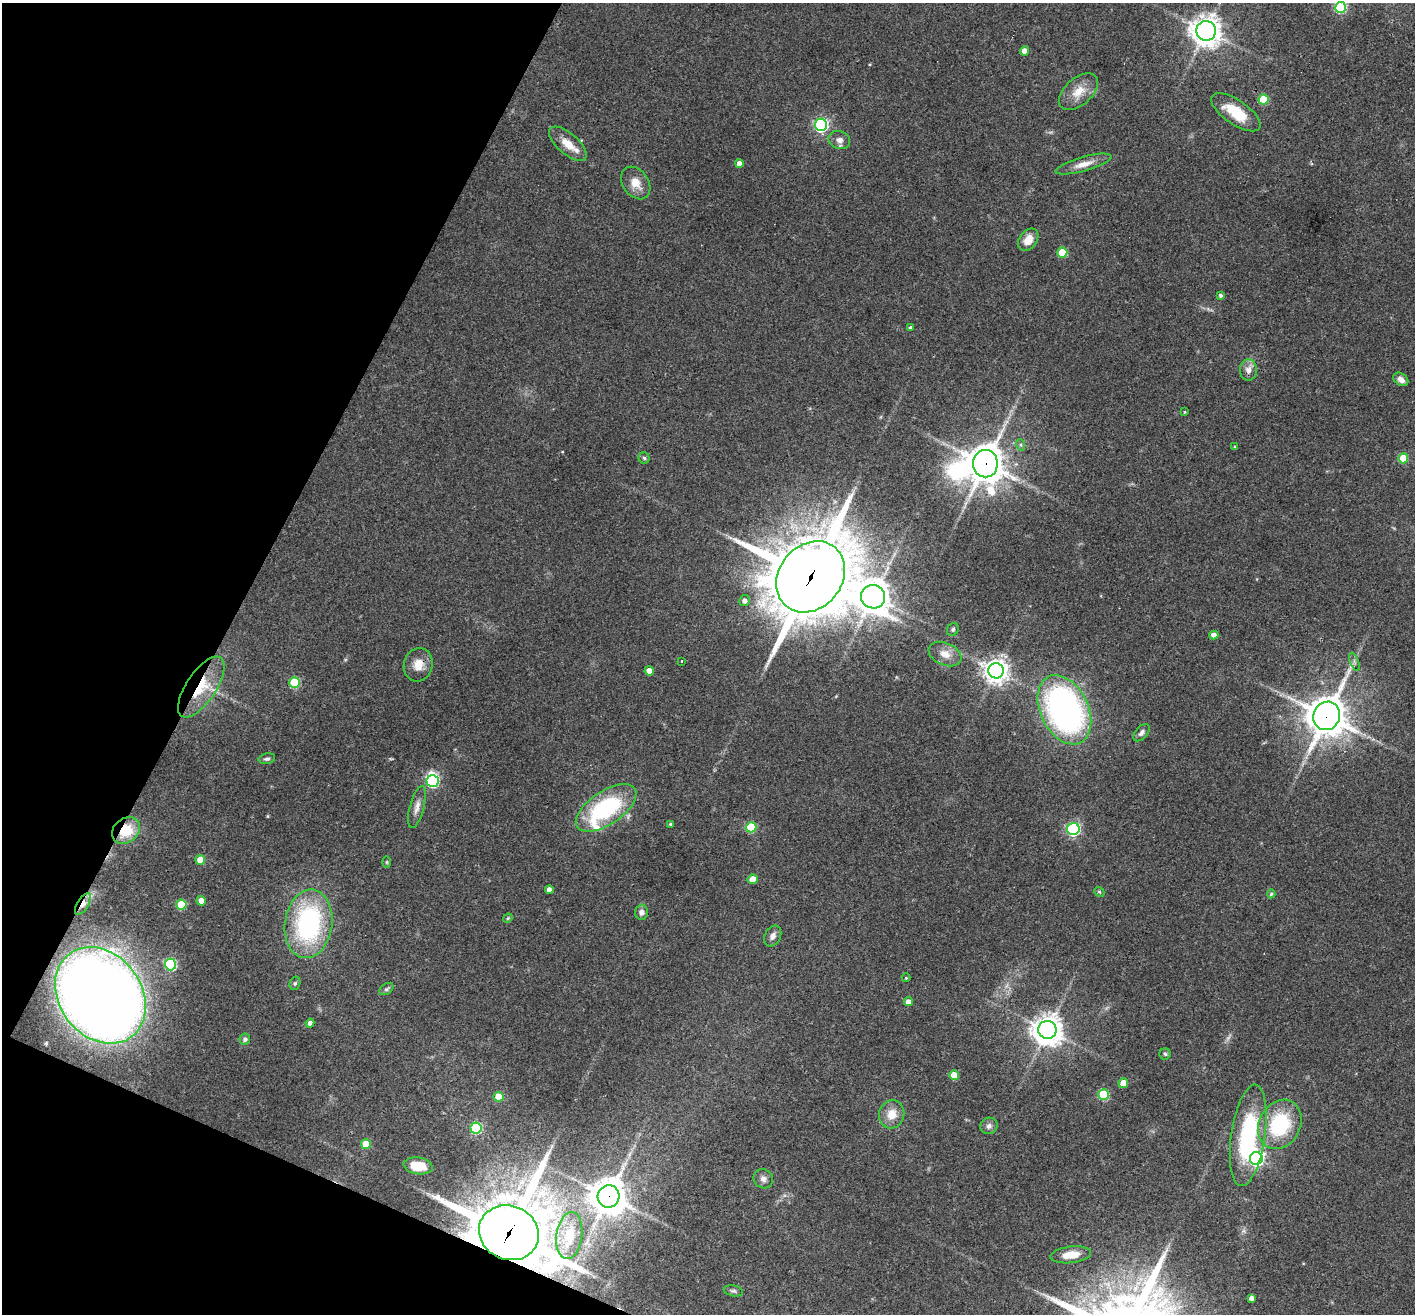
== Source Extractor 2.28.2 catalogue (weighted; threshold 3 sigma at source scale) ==
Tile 9 of 4 x 4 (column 1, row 3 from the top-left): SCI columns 5-1417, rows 1591-2902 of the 5657 x 5669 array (HDU 1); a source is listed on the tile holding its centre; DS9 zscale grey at full resolution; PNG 1417 x 1316 px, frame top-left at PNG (2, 3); each listed source drawn as its Kron ellipse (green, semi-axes under 4 px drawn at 4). Shown black and unused: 21% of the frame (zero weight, under 3 of 4 exposures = <1% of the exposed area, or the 3 px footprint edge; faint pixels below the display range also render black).
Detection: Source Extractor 2.28.2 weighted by HDU 2 'WHT'; one run over the whole footprint, this tile lists its part. Background 0.0339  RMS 0.0047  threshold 0.0211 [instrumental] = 3 sigma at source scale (4.5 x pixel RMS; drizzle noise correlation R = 1.50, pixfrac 1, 0.05/0.05 arcsec/px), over >= 5 px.
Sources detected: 94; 1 too faint to see at this stretch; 2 inside a brighter object's white glare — neither listed nor drawn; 1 inside a brighter listed object's ellipse — not listed separately; the other 90 listed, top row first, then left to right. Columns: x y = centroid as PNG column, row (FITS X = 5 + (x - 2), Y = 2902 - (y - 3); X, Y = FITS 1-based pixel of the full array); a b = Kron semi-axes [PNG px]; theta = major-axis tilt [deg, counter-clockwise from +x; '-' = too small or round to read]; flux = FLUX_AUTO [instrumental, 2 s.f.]
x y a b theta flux
1340 7 5 5 - 45
1206 31 10 10 - 570
1024 51 4 4 - 4.2
1078 92 23 13 41 7.9
1264 99 5 5 - 19
1236 112 28 12 -34 15
821 125 6 6 - 98
839 140 11 8 -18 2.8
568 144 23 10 -41 7.4
739 164 4 4 - 3.1
1084 164 29 7 16 5.1
636 183 18 13 -54 6.1
1028 240 12 8 54 5.9
1062 252 5 5 - 17
1220 295 4 4 - 1
910 327 4 3 - 0.79
1248 370 10 8 -89 3.1
1401 379 8 5 -37 2.9
1184 412 4 2 - 0.35
1021 445 6 4 -72 0.74
1235 447 3 3 - 0.52
644 458 5 5 - 0.89
1403 458 5 5 - 19
985 464 13 12 - 1000
811 577 38 31 50 3700
873 597 12 11 - 860
744 601 5 5 - 2
953 629 7 5 58 0.87
1214 635 4 4 - 2.8
945 654 17 11 -24 5.3
681 661 3 2 - 0.89
1354 662 9 3 -69 0.79
418 665 17 14 74 6.1
649 671 4 4 - 3.9
996 671 8 7 - 420
294 682 5 5 - 30
201 687 35 15 56 19
1064 710 36 24 -64 160
1327 716 14 13 - 1200
1141 733 10 6 49 1.7
267 759 8 5 12 1.1
433 781 6 5 - 57
417 807 22 7 75 3.6
606 808 35 16 34 54
670 824 3 3 - 0.69
751 827 5 5 - 26
1073 829 6 6 - 82
126 830 15 12 40 15
200 860 5 5 - 9.4
387 862 6 4 90 0.52
753 879 5 4 - 7.3
549 890 4 4 - 2.5
1099 892 5 4 - 0.67
1271 894 4 4 - 0.62
201 901 5 4 - 4.8
83 904 12 5 57 2.5
181 905 5 5 - 22
641 912 7 6 - 2
508 918 5 4 - 0.45
308 924 34 23 82 73
773 936 11 8 62 2.3
170 964 6 5 - 48
906 978 4 4 - 0.45
295 983 7 5 74 0.86
386 989 8 5 36 0.97
100 995 52 41 -53 790
908 1002 4 4 - 2.8
310 1023 4 4 - 2.2
1047 1030 9 9 - 650
245 1039 5 5 - 1.3
1165 1054 6 5 - 0.81
954 1075 5 5 - 9.6
1123 1083 5 5 - 8.9
1103 1095 5 5 - 32
498 1097 5 5 - 9.4
892 1114 14 12 73 6.8
1280 1124 26 20 62 35
989 1126 9 8 - 1.8
476 1128 5 5 - 41
1248 1135 51 17 82 55
366 1144 5 5 - 12
1256 1158 6 6 - 130
418 1166 14 8 -8 11
763 1179 10 9 - 2.3
609 1196 11 11 - 1100
509 1233 30 27 -24 3300
569 1235 24 13 82 11
1071 1255 20 8 7 7.5
733 1291 10 5 -11 1.1
1251 1298 4 4 - 1.8
Overlapping masked pixels (flux is a lower limit): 10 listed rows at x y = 985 464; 811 577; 418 665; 201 687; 1327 716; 126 830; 83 904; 100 995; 609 1196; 509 1233
Isophote crosses this tile's border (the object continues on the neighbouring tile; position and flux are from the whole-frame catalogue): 1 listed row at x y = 1340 7